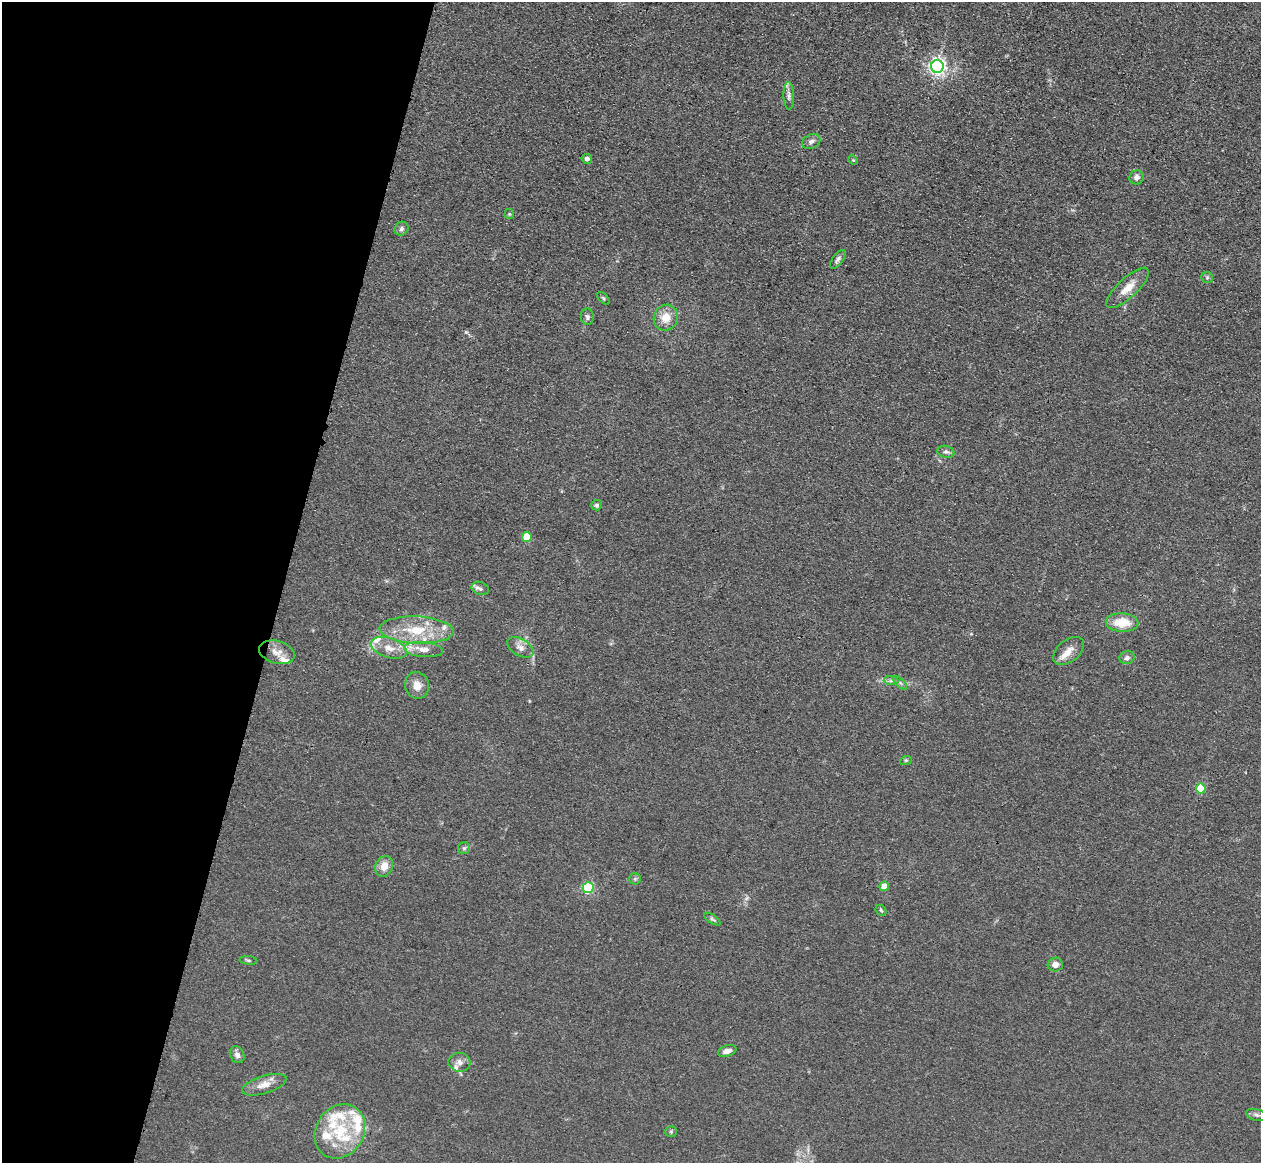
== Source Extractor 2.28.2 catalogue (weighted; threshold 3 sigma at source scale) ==
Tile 9 of 4 x 4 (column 1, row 3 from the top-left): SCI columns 37-1295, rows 1524-2684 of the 5108 x 5248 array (HDU 1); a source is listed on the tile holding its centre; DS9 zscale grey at full resolution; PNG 1263 x 1165 px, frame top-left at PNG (2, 2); each listed source drawn as its Kron ellipse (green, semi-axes under 4 px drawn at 4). Shown black and unused: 22% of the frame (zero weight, under 3 of 4 exposures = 6% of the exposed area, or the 3 px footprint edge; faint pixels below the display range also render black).
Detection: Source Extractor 2.28.2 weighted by HDU 2 'WHT'; one run over the whole footprint, this tile lists its part. Background 0.0613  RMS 0.0074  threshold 0.0333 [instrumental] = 3 sigma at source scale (4.5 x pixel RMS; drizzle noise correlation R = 1.50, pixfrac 1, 0.05/0.05 arcsec/px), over >= 5 px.
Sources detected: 57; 10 inside a brighter listed object's ellipse — not listed separately; the other 47 listed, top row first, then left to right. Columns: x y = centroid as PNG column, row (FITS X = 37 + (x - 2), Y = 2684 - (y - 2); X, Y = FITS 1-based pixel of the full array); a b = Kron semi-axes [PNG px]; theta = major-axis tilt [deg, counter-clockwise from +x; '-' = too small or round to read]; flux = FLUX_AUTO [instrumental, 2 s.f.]
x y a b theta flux
937 66 6 6 - 280
789 96 14 5 -88 3.2
811 142 9 7 24 2.9
587 159 5 5 - 2.8
853 160 5 4 - 0.79
1137 177 7 7 - 3.1
509 214 5 4 - 0.9
401 229 7 6 - 1.9
838 259 11 5 53 2.3
1207 277 6 5 - 1.3
1128 288 28 10 43 11
603 298 8 4 -45 1.1
587 317 8 6 -83 1.9
666 318 13 12 - 11
946 452 9 6 -15 2.2
596 505 5 5 - 1.8
527 537 5 5 - 19
480 588 9 6 -22 2.6
1122 623 16 9 -3 17
417 630 37 13 -2 28
520 647 14 8 -29 5.1
389 648 19 9 -18 9.3
424 649 19 7 -5 7.3
1069 651 18 10 39 8.2
277 652 18 11 -16 7.5
1127 658 8 6 18 2.4
891 681 7 4 -2 2
900 683 8 3 -45 1.4
417 685 14 11 -76 6.9
906 760 6 4 18 0.97
1201 788 5 5 - 30
464 848 6 6 - 1.5
384 866 10 8 64 8.3
635 879 6 5 - 1.3
884 886 5 4 - 9.6
588 888 5 5 - 69
881 910 6 4 -46 1
712 919 9 3 -33 1.4
248 960 9 3 -5 1.1
1055 965 7 7 - 4.3
727 1051 9 5 17 4.3
237 1055 9 7 -61 3.1
459 1062 11 9 -5 4.3
264 1085 23 9 17 7.9
1257 1115 11 5 -13 2.1
340 1131 28 24 57 37
671 1132 5 5 - 1.1